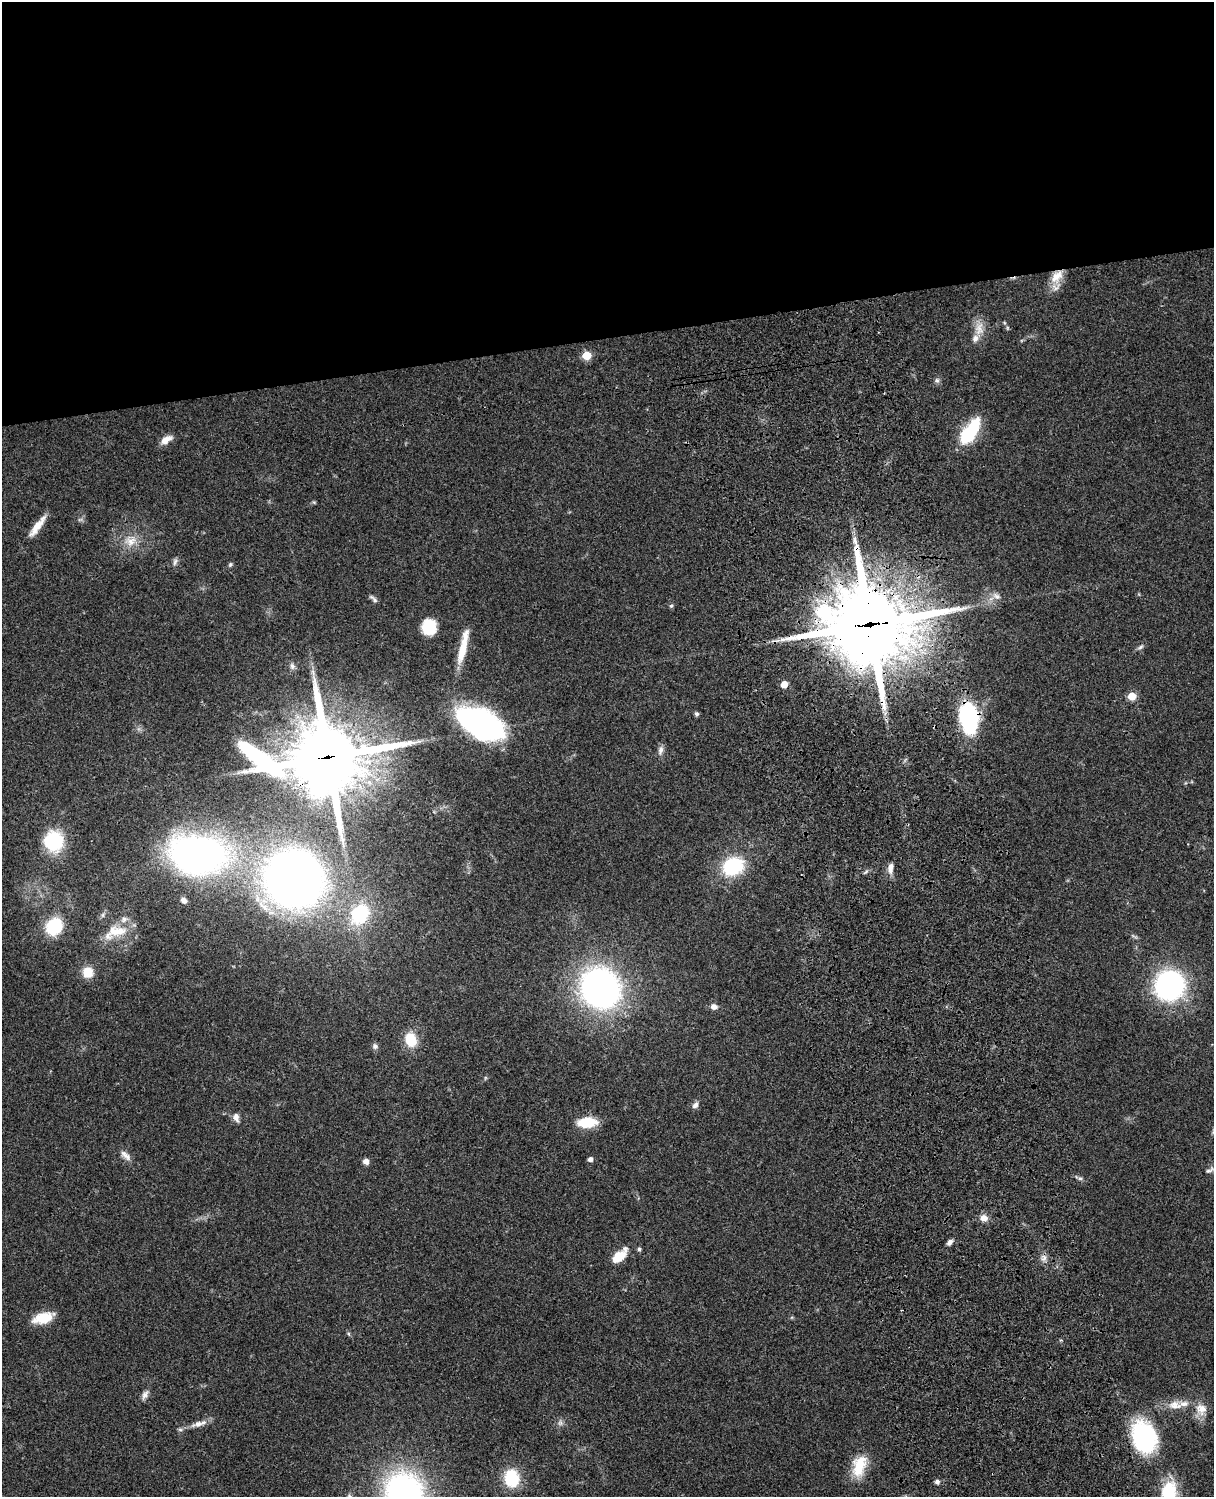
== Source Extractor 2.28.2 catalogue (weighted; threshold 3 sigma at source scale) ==
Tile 2 of 4 x 3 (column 2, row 1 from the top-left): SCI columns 1333-2544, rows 3269-4763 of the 5087 x 4927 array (HDU 1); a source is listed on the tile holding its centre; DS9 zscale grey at full resolution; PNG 1216 x 1499 px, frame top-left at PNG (2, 2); no overlay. Shown black and unused: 23% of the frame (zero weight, under 3 of 4 exposures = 6% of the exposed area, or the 3 px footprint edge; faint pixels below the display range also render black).
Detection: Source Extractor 2.28.2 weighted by HDU 2 'WHT'; one run over the whole footprint, this tile lists its part. Background 0.0768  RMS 0.0057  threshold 0.0259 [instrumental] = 3 sigma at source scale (4.5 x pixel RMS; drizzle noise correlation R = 1.50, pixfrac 1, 0.05/0.05 arcsec/px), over >= 5 px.
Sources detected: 74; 4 inside a brighter listed object's ellipse — not listed separately; the other 70 listed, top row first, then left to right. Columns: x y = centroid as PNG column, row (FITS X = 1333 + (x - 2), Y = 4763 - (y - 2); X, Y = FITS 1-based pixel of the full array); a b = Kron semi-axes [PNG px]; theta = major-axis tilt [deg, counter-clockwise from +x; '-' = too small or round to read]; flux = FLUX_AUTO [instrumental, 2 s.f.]
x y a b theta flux
1057 276 23 13 50 11
979 329 20 12 86 7.1
587 355 5 5 - 19
937 380 6 6 - 1.4
970 432 27 11 56 38
166 440 14 7 31 5.4
314 502 5 4 - 0.67
37 526 31 7 54 8.1
130 541 18 15 10 9.4
175 562 11 5 80 1.7
230 564 7 5 50 0.98
996 596 12 8 -35 3
373 599 13 4 -44 1.7
671 606 6 5 - 0.9
823 612 7 7 - 41
870 624 34 31 3 4000
429 627 14 13 - 18
463 647 43 8 77 14
1140 647 9 5 25 1.4
292 666 9 6 -63 1.8
784 684 5 5 - 9.4
1132 696 5 5 - 16
696 714 6 5 - 1.2
968 718 30 19 -80 59
480 723 47 25 -28 120
660 750 14 7 77 2.6
327 757 38 25 1 4300
53 841 24 22 -79 27
198 855 44 29 -6 300
733 866 21 16 26 38
891 868 14 7 83 3.8
294 880 40 37 -29 490
184 900 7 6 - 2.7
360 914 26 19 58 37
103 915 7 5 61 1.3
54 926 12 11 - 43
115 932 34 16 18 15
88 972 12 12 - 8.7
1169 985 16 16 - 160
600 988 30 26 -58 240
714 1007 8 6 4 2.9
411 1039 15 12 -74 14
375 1046 8 7 - 1.7
485 1078 6 4 72 0.69
695 1105 10 6 49 2.3
236 1118 12 7 -76 3
587 1122 17 9 3 20
125 1155 17 7 -41 3.6
590 1159 4 4 - 2.5
366 1161 6 5 - 3.5
1209 1170 13 5 25 1.7
1080 1178 6 5 - 1.1
984 1218 11 9 -19 3.8
950 1242 8 5 46 2.3
639 1249 5 5 - 1.3
619 1256 21 10 44 11
1044 1258 9 8 - 2.6
43 1318 24 11 16 13
349 1334 6 4 -71 0.78
145 1395 13 7 62 2.7
1175 1405 20 13 2 7.9
1201 1409 17 15 -52 7.6
560 1423 8 6 45 1.7
198 1424 20 8 16 4.8
1144 1437 28 20 -71 81
859 1466 28 16 73 16
511 1478 19 15 -79 22
937 1482 7 6 - 1.6
404 1492 35 32 -53 160
1169 1493 31 18 88 25
Overlapping masked pixels (flux is a lower limit): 6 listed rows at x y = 1057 276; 823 612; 870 624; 968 718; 327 757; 294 880
Isophote crosses this tile's border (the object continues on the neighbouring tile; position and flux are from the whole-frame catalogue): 2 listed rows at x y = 404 1492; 1169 1493